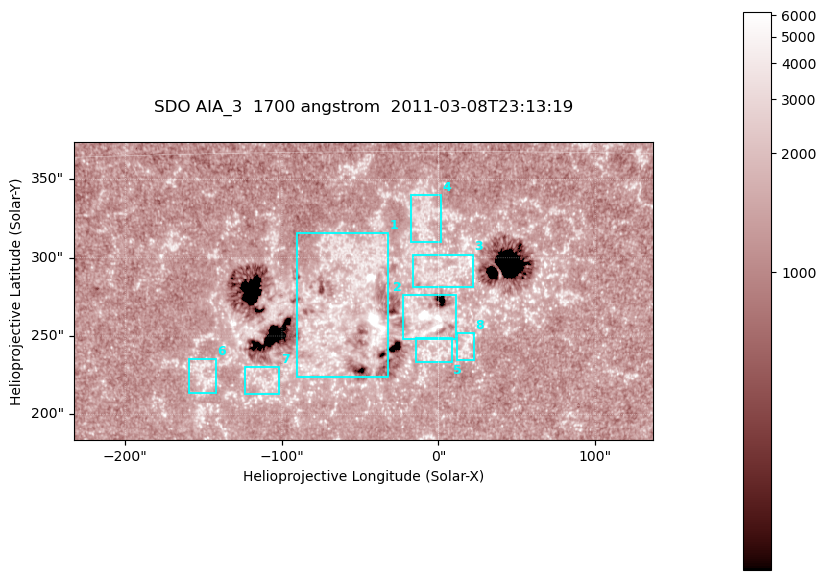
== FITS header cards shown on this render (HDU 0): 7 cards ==
TELESCOP= 'SDO     '           /
INSTRUME= 'AIA_3   '           /
WAVELNTH=                 1700 /
WAVEUNIT= 'angstrom'           /
DATE-OBS= '2011-03-08T23:13:19.711' /
CTYPE1  = 'HPLN-TAN'           /
CTYPE2  = 'HPLT-TAN'           /

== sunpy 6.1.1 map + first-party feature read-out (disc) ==
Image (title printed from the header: SDO AIA_3  1700 angstrom  2011-03-08T23:13:19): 603 x 310 px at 0.613 arcsec/px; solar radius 967 arcsec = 1578 px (partial field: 2.4% of the solar disc is inside the frame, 100% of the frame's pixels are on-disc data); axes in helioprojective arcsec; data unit not stated in the header (colour bar unlabelled)
Pointing: header CRPIX1/2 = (2053.97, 2042.58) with CRVAL1/2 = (0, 0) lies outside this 603 x 310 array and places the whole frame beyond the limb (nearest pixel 1.43 R_sun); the SolarSoft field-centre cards XCEN/YCEN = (-48.1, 278.8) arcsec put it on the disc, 1764 arcsec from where CRPIX/CRVAL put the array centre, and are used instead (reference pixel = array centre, CRVAL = XCEN/YCEN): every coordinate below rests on XCEN/YCEN
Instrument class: DISC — disc imager (sunpy class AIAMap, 1700 A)
Bright regions (active regions / flare kernels): reference = the on-disc median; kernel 5 px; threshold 5 sigma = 1603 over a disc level ~1300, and >= 1.15x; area >= 186 px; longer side >= 4 px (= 2.5 arcsec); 8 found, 8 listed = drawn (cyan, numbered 1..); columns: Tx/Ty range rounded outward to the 2 arcsec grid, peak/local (2 s.f.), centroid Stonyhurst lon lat
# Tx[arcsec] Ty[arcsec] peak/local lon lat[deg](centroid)
1 -90..-32 222..316 10 -3 +9
2 -24..12 248..278 9.8 -1 +8
3 -18..22 280..302 4.4 +0 +10
4 -18..2 310..340 3 -1 +12
5 -14..10 232..250 3.4 +0 +7
6 -160..-142 214..236 3.5 -9 +6
7 -124..-102 212..232 3.2 -7 +6
8 10..24 234..252 3.6 +1 +7